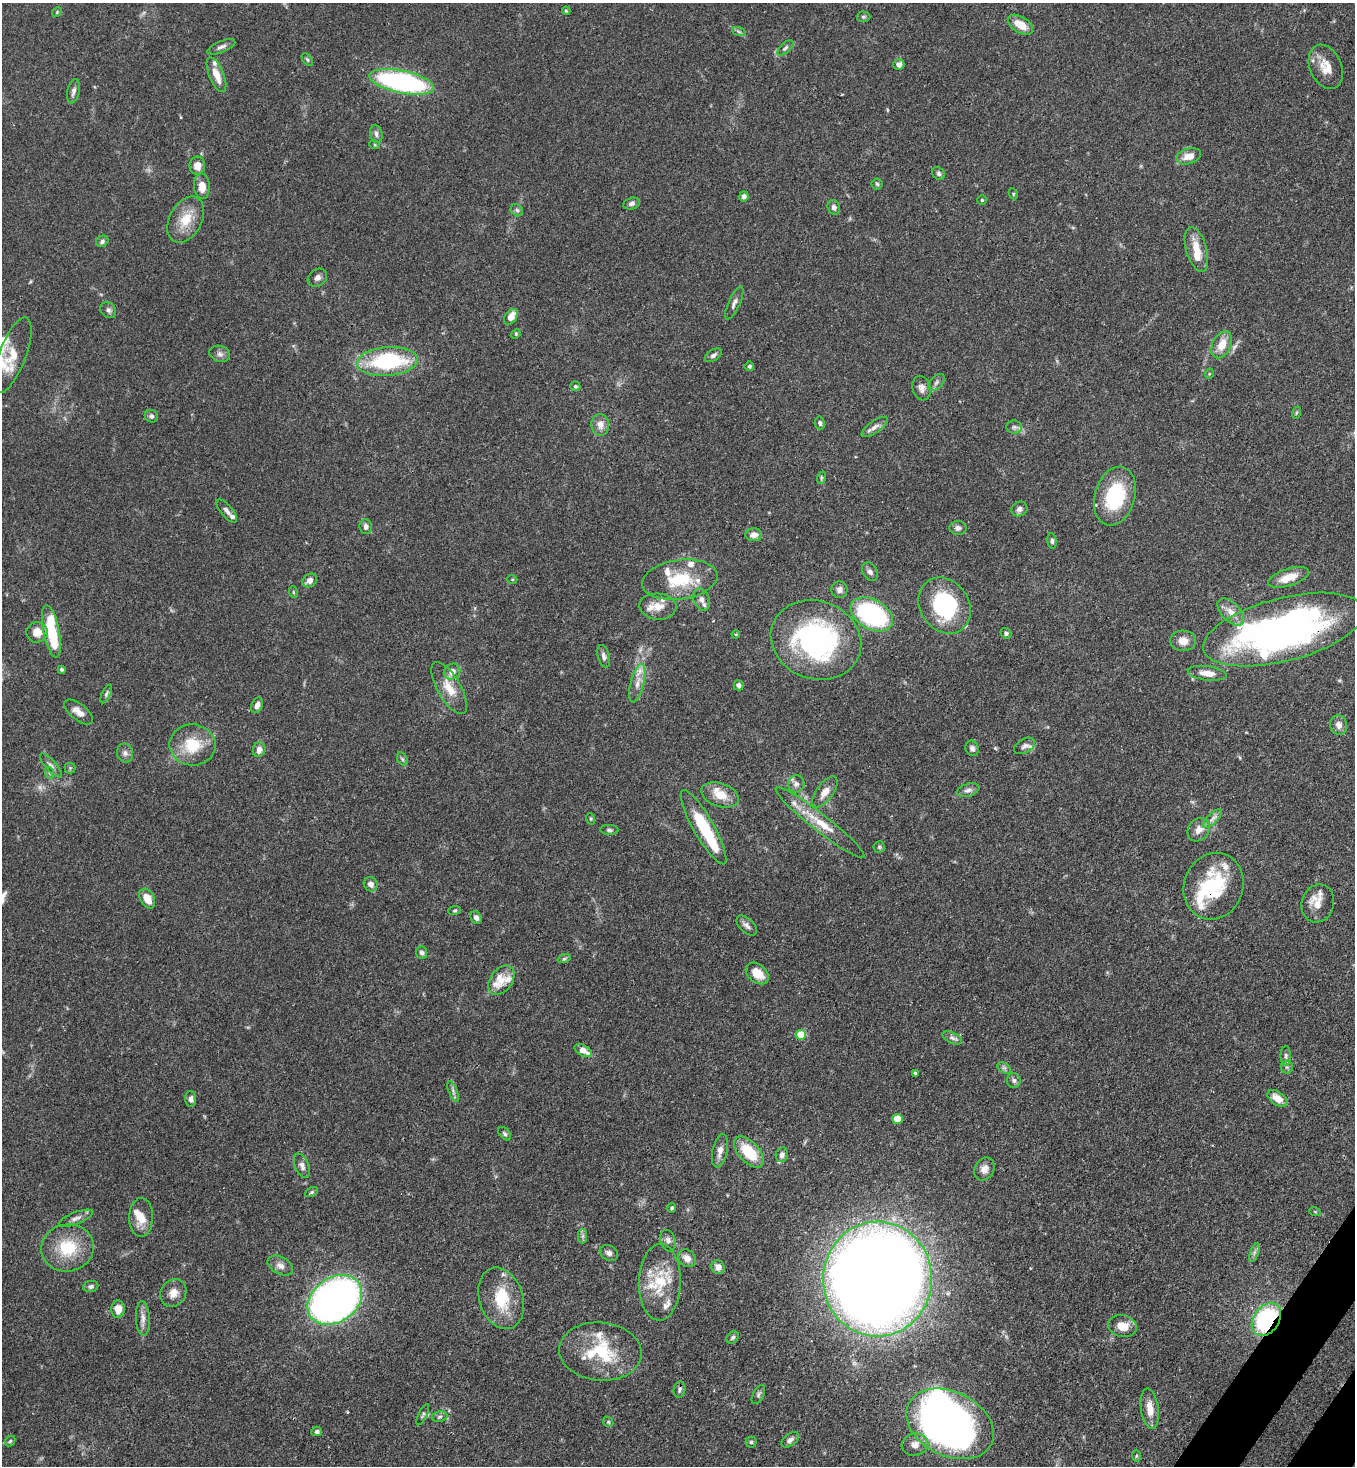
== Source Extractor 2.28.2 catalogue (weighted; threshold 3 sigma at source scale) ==
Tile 6 of 4 x 4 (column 2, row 2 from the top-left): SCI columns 1717-3069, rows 2990-4453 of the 5999 x 5977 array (HDU 1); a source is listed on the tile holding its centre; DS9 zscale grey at full resolution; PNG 1357 x 1468 px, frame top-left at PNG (2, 3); each listed source drawn as its Kron ellipse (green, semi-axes under 4 px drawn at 4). Shown black and unused: <1% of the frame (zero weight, under 3 of 4 exposures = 7% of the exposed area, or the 3 px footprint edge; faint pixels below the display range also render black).
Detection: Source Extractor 2.28.2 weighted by HDU 2 'WHT'; one run over the whole footprint, this tile lists its part. Background 0.0905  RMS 0.0038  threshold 0.017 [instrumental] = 3 sigma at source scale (4.5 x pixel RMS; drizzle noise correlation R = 1.50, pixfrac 1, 0.05/0.05 arcsec/px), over >= 5 px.
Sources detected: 207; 2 too faint to see at this stretch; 5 inside a brighter object's white glare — neither listed nor drawn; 25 inside a brighter listed object's ellipse — not listed separately; the other 175 listed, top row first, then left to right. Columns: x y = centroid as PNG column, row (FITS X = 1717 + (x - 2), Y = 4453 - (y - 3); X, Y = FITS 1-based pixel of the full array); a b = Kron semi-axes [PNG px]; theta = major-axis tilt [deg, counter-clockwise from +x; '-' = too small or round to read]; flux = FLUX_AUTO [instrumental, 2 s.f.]
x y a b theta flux
566 11 4 3 - 0.39
57 12 5 4 - 0.42
863 17 7 5 -2 0.7
1020 25 14 8 -32 5.7
739 32 7 4 -20 0.7
221 47 15 5 22 1.6
785 48 10 5 43 0.92
307 60 7 4 -53 0.6
899 64 5 5 - 1.7
1326 67 23 16 -66 6.2
216 75 18 7 -68 5.1
402 82 33 11 -11 73
73 91 12 6 78 1.5
376 134 9 6 -74 1.2
375 145 5 3 - 0.41
1189 156 12 7 16 4.1
197 166 9 7 85 3.7
939 174 7 5 -48 0.89
877 184 5 5 - 0.64
202 186 13 8 -86 4.1
1013 194 5 4 - 0.44
744 196 5 4 - 1.3
982 200 4 4 - 0.45
631 204 8 6 13 1.2
834 207 7 6 - 1.2
517 210 7 5 -44 0.86
186 220 25 16 61 8.3
102 241 6 5 - 1.1
1196 249 23 10 -74 7.1
317 278 10 8 39 1.7
734 303 18 5 65 1.6
108 310 9 7 -47 1.3
511 317 9 6 52 4.3
516 334 5 4 - 0.46
1222 345 14 9 64 5.6
220 354 10 8 -17 1.5
12 355 40 13 69 8.6
713 355 9 5 34 1.1
387 361 31 14 5 37
749 366 5 4 - 0.71
1209 374 5 3 - 0.34
936 382 10 6 46 1.1
575 386 5 4 - 0.66
922 388 12 9 -76 2.1
1296 413 6 4 71 0.54
151 416 6 6 - 0.91
820 423 6 5 - 0.91
600 425 11 9 -89 2.9
875 427 15 6 36 2
1014 427 8 6 0 1.1
821 478 6 4 72 0.56
1115 496 30 20 73 25
1019 509 8 7 - 1.5
227 511 14 6 -50 1.5
366 527 7 6 - 1.7
958 528 8 7 - 1.3
754 535 8 6 -1 2.4
1052 541 8 4 -84 0.73
870 572 10 7 -56 1.4
1289 577 21 8 18 6.4
512 579 5 3 - 0.32
310 580 8 6 36 2.2
680 580 38 19 8 17
839 590 8 8 - 1.6
293 592 6 3 -72 0.39
702 600 11 8 -69 2.2
944 606 29 24 -56 37
658 607 18 13 -4 4.9
1231 612 16 9 -46 4
872 614 23 14 -29 50
1284 630 82 31 14 180
51 631 27 8 -79 23
37 632 10 10 - 4.4
1006 633 5 5 - 0.81
736 634 4 3 - 0.33
816 640 46 39 -20 70
1183 641 13 10 -1 3.8
604 656 11 6 -76 1.4
61 669 3 3 - 0.63
452 672 9 7 39 2.8
1207 673 19 7 -7 4
637 683 19 6 76 3.5
739 685 5 5 - 1.2
449 688 29 11 -60 7.1
106 694 10 4 65 0.82
257 705 8 5 68 1.8
79 712 17 8 -38 3.3
1339 725 10 8 -75 2
192 745 23 20 -4 13
1025 746 11 7 30 1.5
972 748 8 6 -69 1.2
259 750 7 6 - 2.1
125 753 9 8 - 1.5
402 759 7 5 -60 0.7
51 765 15 5 -48 1.5
70 768 5 5 - 0.53
50 773 6 4 -70 0.56
796 784 8 8 - 1.7
968 790 12 6 18 1.5
825 792 18 8 54 3.6
720 795 19 11 -18 6.4
1213 818 12 5 46 1.5
591 819 6 3 -71 0.45
820 822 56 8 -38 9.2
703 827 42 10 -60 21
610 830 9 5 -2 0.86
1199 830 12 10 51 3
879 847 6 6 - 0.61
371 884 7 6 - 1.8
1213 886 34 29 69 24
147 899 10 7 -61 5.3
1318 903 19 16 73 5.5
455 910 6 4 7 0.55
476 918 6 5 - 1.5
747 925 12 7 -43 1.7
422 953 6 5 - 1.2
564 959 6 4 19 0.61
757 973 13 9 -40 6.5
501 980 16 11 54 4
801 1035 5 5 - 11
952 1038 10 5 -25 1.2
583 1051 9 5 -31 3.9
1286 1056 10 5 -89 1.1
1287 1067 6 6 - 0.8
1004 1068 7 5 -33 0.87
915 1073 4 3 - 0.51
1014 1081 7 7 - 1.1
453 1091 11 4 -68 1.1
1277 1098 11 6 -34 5
191 1099 8 5 -88 1.3
897 1119 5 5 - 4.4
505 1134 8 5 -46 0.72
720 1151 17 7 78 2.9
749 1152 19 10 -47 13
782 1155 7 6 - 1.5
302 1166 13 7 -66 1.7
984 1169 12 9 60 2.7
312 1192 7 4 27 0.61
672 1208 5 4 - 0.74
1315 1212 6 3 -20 0.39
141 1217 19 12 89 5.8
76 1218 18 6 21 2
582 1236 7 4 89 0.89
668 1241 11 7 -72 1.7
68 1248 26 23 12 15
1254 1252 10 3 69 0.91
609 1253 10 7 -31 1.5
687 1258 10 8 -46 3.2
280 1266 14 8 -29 2.4
718 1267 7 6 - 2.2
877 1279 57 54 87 1100
660 1282 38 21 88 16
91 1286 8 5 9 1
173 1293 14 12 54 3.6
501 1298 31 22 -72 15
335 1300 29 22 36 200
118 1309 8 7 - 3.6
143 1318 17 7 -87 2.3
1266 1320 18 12 55 41
1123 1326 14 10 -15 5.1
733 1337 7 5 46 0.79
600 1352 41 29 -5 23
679 1389 8 5 78 1.1
758 1395 10 5 64 0.94
1150 1409 20 8 -82 5
423 1415 11 4 63 0.74
439 1417 8 5 8 0.87
608 1422 5 4 - 0.49
950 1424 46 32 -26 190
317 1431 5 4 - 0.92
790 1440 10 6 37 1.5
10 1441 6 4 47 0.57
751 1442 5 5 - 0.6
915 1445 13 11 10 3.2
1136 1456 6 4 89 0.57
Overlapping masked pixels (flux is a lower limit): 4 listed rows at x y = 1284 630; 1213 886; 1266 1320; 950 1424